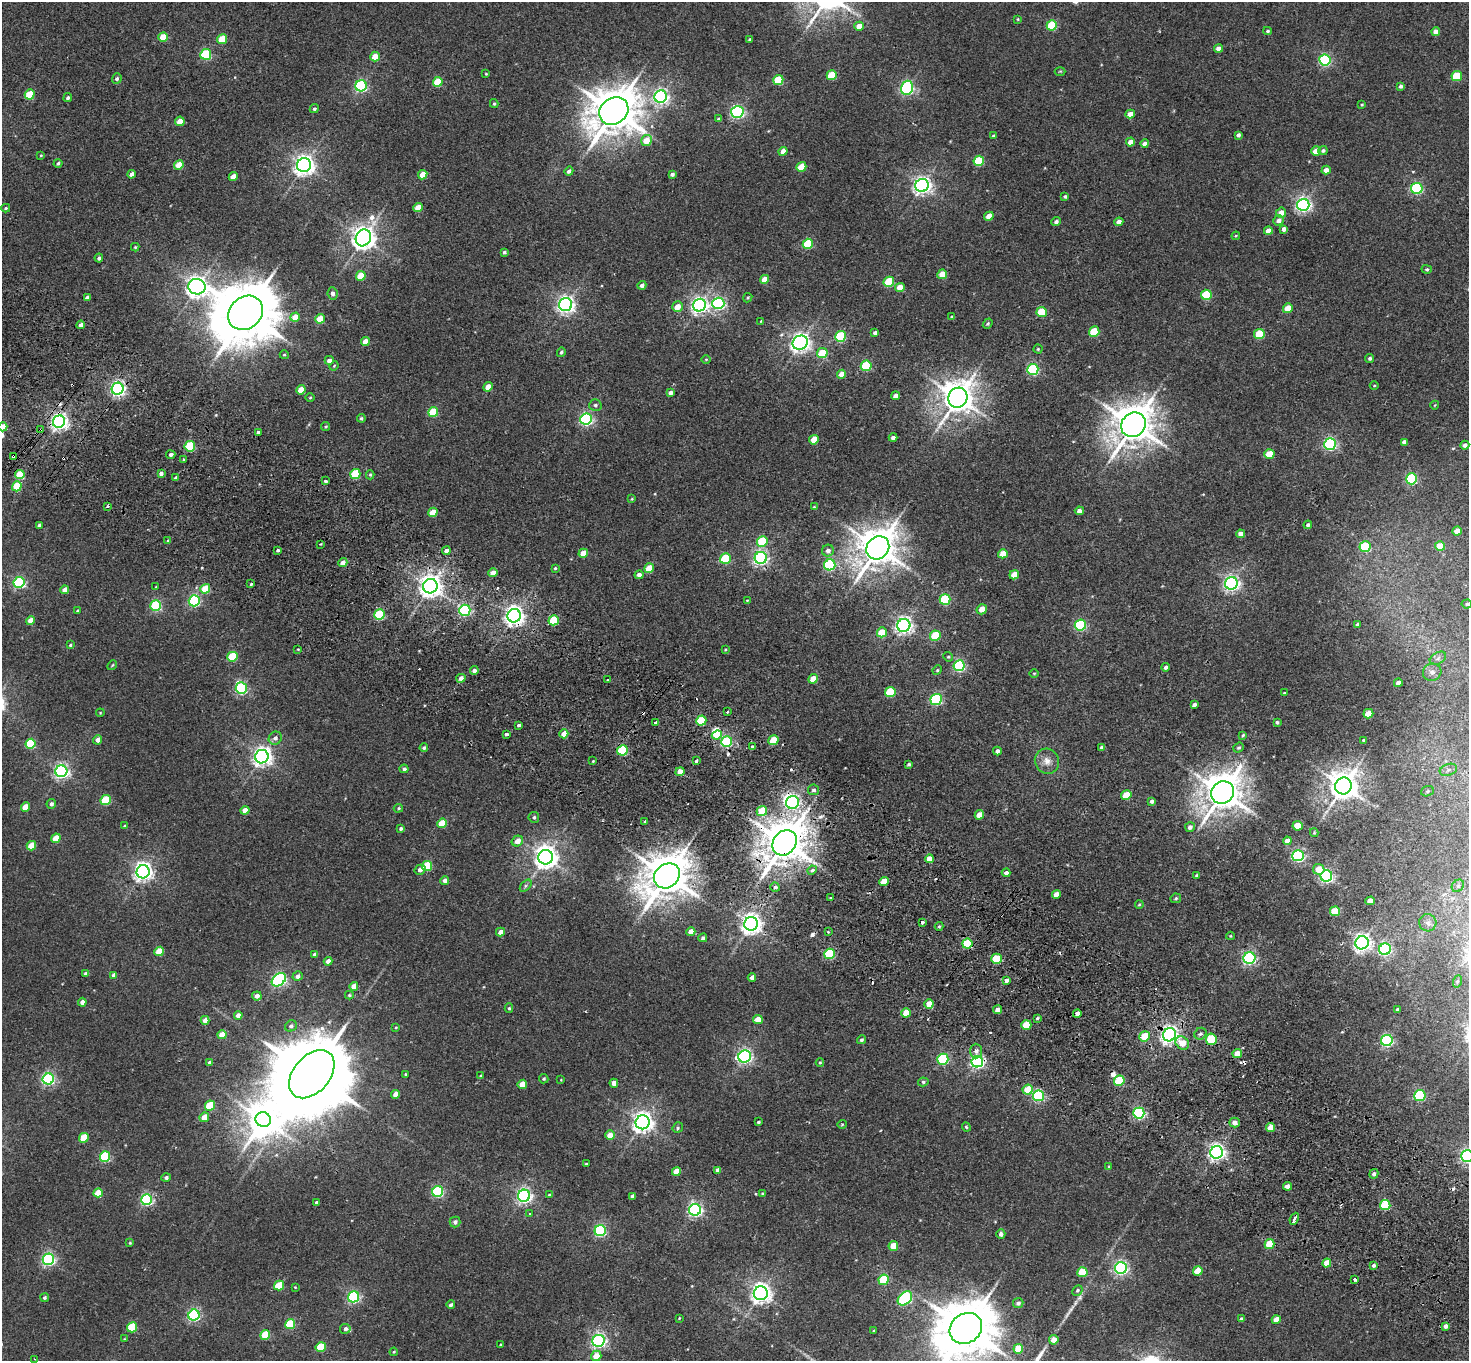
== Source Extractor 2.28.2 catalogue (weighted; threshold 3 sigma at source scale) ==
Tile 6 of 4 x 4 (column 2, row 2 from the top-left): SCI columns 1504-2970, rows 2921-4279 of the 5943 x 5978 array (HDU 1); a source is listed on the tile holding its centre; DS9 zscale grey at full resolution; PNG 1471 x 1363 px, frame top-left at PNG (2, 2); each listed source drawn as its Kron ellipse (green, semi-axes under 4 px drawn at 4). Shown black and unused: <1% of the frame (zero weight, under 2 of 3 exposures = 3% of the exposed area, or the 3 px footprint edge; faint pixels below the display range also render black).
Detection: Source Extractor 2.28.2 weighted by HDU 2 'WHT'; one run over the whole footprint, this tile lists its part. Background 0.0289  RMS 0.0064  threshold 0.0289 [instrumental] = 3 sigma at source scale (4.5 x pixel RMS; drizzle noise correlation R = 1.50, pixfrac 1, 0.05/0.05 arcsec/px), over >= 5 px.
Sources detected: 477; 3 inside a brighter object's white glare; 16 cosmic-ray / hot-pixel residue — neither listed nor drawn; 1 inside a brighter listed object's ellipse — not listed separately; the other 457 listed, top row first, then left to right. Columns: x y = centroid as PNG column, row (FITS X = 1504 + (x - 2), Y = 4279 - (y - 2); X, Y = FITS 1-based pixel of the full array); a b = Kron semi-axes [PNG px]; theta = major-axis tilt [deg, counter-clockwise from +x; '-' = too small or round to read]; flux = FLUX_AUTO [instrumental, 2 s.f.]
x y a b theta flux
1018 19 3 3 - 0.57
1052 25 5 5 - 39
859 26 5 4 - 7.9
1268 31 4 3 - 0.84
1436 32 4 4 - 4.8
163 37 5 4 - 16
222 39 5 5 - 18
750 39 3 3 - 1
1218 49 4 4 - 5.2
206 54 5 5 - 55
375 57 5 4 - 11
1325 60 5 5 - 85
1060 71 5 3 - 0.61
486 74 3 2 - 0.5
832 75 5 5 - 25
1457 76 5 5 - 26
117 79 5 4 - 1.5
778 80 5 5 - 26
438 82 5 4 - 22
361 86 6 5 - 98
1401 86 4 4 - 1.7
907 88 7 6 - 130
30 94 5 5 - 23
661 97 6 6 - 200
68 98 4 4 - 1.3
494 104 4 3 - 0.91
1362 104 3 3 - 0.6
314 109 5 4 - 1.3
614 111 15 13 34 2400
737 112 6 6 - 110
1130 114 5 4 - 5.1
719 119 4 4 - 2
180 121 5 4 - 7.1
993 135 4 3 - 0.82
1238 135 4 3 - 1.8
646 140 6 5 - 12
1130 142 4 4 - 6
1145 144 4 4 - 3.4
1323 150 4 4 - 1.5
783 151 4 4 - 6.5
1316 151 5 4 - 9.9
41 155 3 3 - 0.52
979 161 5 5 - 32
58 163 4 4 - 1.1
179 165 5 4 - 15
304 165 7 7 - 400
801 167 5 4 - 14
1326 170 4 4 - 4
569 171 4 4 - 2
132 174 4 4 - 3.1
672 174 4 3 - 2.1
423 175 5 4 - 11
233 176 4 4 - 5.2
922 185 7 6 - 290
1417 188 5 5 - 79
1065 196 4 4 - 1.1
1303 205 6 6 - 210
6 208 4 3 - 0.8
418 208 5 4 - 9.8
1281 213 5 5 - 5.8
989 216 5 4 - 6.9
1279 220 5 5 - 3.4
1056 222 5 4 - 1.9
1119 222 4 4 - 4.5
1284 229 4 4 - 2.7
1268 231 4 4 - 5
1236 236 4 3 - 0.61
363 238 8 7 - 580
808 244 5 5 - 36
135 247 4 4 - 0.68
504 252 4 3 - 1.1
99 258 4 4 - 1.5
1427 269 5 4 - 0.98
942 274 5 4 - 12
361 276 5 4 - 16
765 279 4 4 - 7.8
889 282 5 5 - 30
642 285 4 4 - 2.6
197 287 8 7 - 420
900 287 5 4 - 7.3
333 293 6 5 - 2
1206 295 5 5 - 33
87 297 4 3 - 1.5
748 298 5 4 - 0.73
718 303 6 5 - 100
566 305 6 6 - 270
699 305 7 6 - 230
677 307 5 5 - 6.8
1288 308 5 4 - 11
1042 312 5 5 - 22
246 313 19 15 42 5000
295 317 5 4 - 11
952 317 4 3 - 0.86
320 319 5 4 - 13
761 321 4 2 - 0.39
988 324 5 4 - 1
81 325 4 4 - 3.5
1094 332 5 5 - 22
875 333 4 3 - 1.7
1259 334 5 5 - 26
841 336 5 5 - 48
365 341 4 4 - 6.7
800 343 8 6 31 330
1038 349 4 4 - 0.69
561 352 5 4 - 1.3
822 353 5 5 - 21
284 355 4 4 - 0.72
1370 358 4 4 - 1.3
706 359 5 3 - 0.58
329 360 4 4 - 3
334 366 5 4 - 0.61
866 366 5 5 - 38
1033 369 5 5 - 76
842 374 5 4 - 8
1374 385 4 3 - 0.6
488 387 5 4 - 9
118 389 6 5 - 180
301 390 5 4 - 12
670 392 4 4 - 2.2
895 396 4 4 - 3.9
310 397 5 3 - 0.6
958 398 10 9 - 1200
595 405 6 6 - 1.4
1435 405 4 3 - 0.46
433 412 5 5 - 23
361 418 4 4 - 1.1
586 419 6 5 - 120
59 422 6 6 - 280
1133 425 13 11 44 1800
3 427 5 4 - 10
326 427 4 4 - 0.78
41 429 3 3 - 1.6
258 433 3 3 - 4.2
893 438 4 4 - 2
814 440 5 4 - 11
1404 442 4 4 - 2.8
1330 444 6 5 - 110
1465 445 4 4 - 2.5
190 446 5 5 - 40
1269 454 5 4 - 16
171 455 4 4 - 2
13 456 3 2 - 0.86
184 459 3 3 - 1.3
161 473 4 3 - 2.3
20 474 5 4 - 21
355 474 5 5 - 34
370 475 4 4 - 0.84
176 478 3 3 - 1.5
1412 479 5 5 - 71
325 481 3 3 - 2.1
17 486 5 4 - 21
632 499 4 4 - 0.56
107 506 3 2 - 0.99
814 507 4 4 - 0.69
1079 511 4 4 - 3.5
433 512 5 4 - 11
39 525 4 3 - 1.3
1308 525 4 4 - 1.6
1457 531 4 4 - 6.1
1241 534 4 4 - 4
168 541 3 3 - 1.2
762 541 5 5 - 29
321 544 3 2 - 0.5
1440 546 5 4 - 14
1365 547 5 5 - 46
878 548 12 10 47 1700
278 551 3 3 - 1.9
446 551 4 4 - 2.2
828 551 6 6 - 3
583 553 5 4 - 9.9
1003 554 5 4 - 11
761 558 6 6 - 160
725 559 5 5 - 35
343 563 5 4 - 4.7
830 565 6 5 - 83
555 568 4 4 - 0.8
649 568 5 4 - 15
493 573 5 4 - 5.3
639 575 4 4 - 3.1
1014 575 5 4 - 9
19 582 5 5 - 96
1231 583 6 6 - 200
251 584 3 3 - 0.84
430 586 7 7 - 550
156 587 3 3 - 0.64
205 589 5 4 - 17
65 590 4 4 - 5.5
747 600 4 2 - 0.38
945 600 5 5 - 48
194 601 5 5 - 88
1467 604 5 4 - 1.2
156 606 5 5 - 59
982 609 5 5 - 6.5
465 610 6 5 - 91
77 611 3 2 - 0.54
380 614 5 5 - 45
514 616 7 6 - 350
30 620 4 4 - 6.7
554 620 5 5 - 27
1357 624 4 3 - 1.1
904 625 7 6 - 250
1080 625 6 5 - 78
882 632 5 5 - 16
935 636 5 5 - 24
70 645 4 3 - 0.83
298 649 4 2 - 0.5
725 649 4 3 - 0.63
232 657 5 5 - 29
948 657 5 4 - 0.76
1438 658 9 5 30 2.1
112 665 5 4 - 0.73
959 666 5 5 - 88
1165 667 4 4 - 1.6
474 670 4 4 - 2.6
937 670 5 4 - 0.8
1432 672 9 8 - 3.2
1034 673 5 3 - 0.56
461 678 4 4 - 3.1
813 679 5 4 - 8.4
608 680 3 3 - 2.1
1398 683 4 4 - 2.7
241 688 6 5 - 89
890 692 5 5 - 33
1284 693 3 3 - 0.58
936 699 6 5 - 82
1194 705 4 3 - 1.6
727 712 3 3 - 1.7
100 713 4 4 - 0.54
1368 714 5 4 - 13
701 721 5 5 - 28
655 722 3 3 - 1.7
1277 722 3 3 - 1.1
519 725 3 3 - 4.3
506 734 3 3 - 3.4
564 734 4 4 - 6.4
717 735 5 4 - 19
1243 735 4 4 - 0.78
275 738 7 6 - 2.7
98 740 5 4 - 3.9
773 740 5 4 - 17
1364 740 3 3 - 0.89
727 742 5 5 - 64
31 744 5 5 - 39
753 747 4 3 - 3.3
424 748 4 4 - 1.2
1102 748 4 4 - 2.4
1239 748 5 4 - 1.3
622 750 5 5 - 49
997 751 4 4 - 1.8
262 757 7 6 - 330
696 760 3 3 - 3.7
593 761 3 2 - 0.54
1047 761 13 12 - 5.5
909 764 3 3 - 1.2
404 769 4 4 - 1.8
1448 770 9 5 19 1.7
61 771 6 6 - 180
680 772 4 4 - 5.9
1343 786 8 8 - 1000
814 790 5 5 - 1.4
1427 791 6 5 - 1
1222 792 12 11 - 1700
1126 795 5 4 - 15
106 800 5 5 - 31
1152 801 4 4 - 2.3
792 802 6 6 - 160
51 804 5 4 - 1.8
25 807 5 4 - 12
398 808 5 4 - 0.74
245 810 4 4 - 7
762 811 5 5 - 17
979 815 5 4 - 7.8
534 817 5 5 - 1.4
645 821 3 3 - 1.2
442 823 5 4 - 15
124 826 3 2 - 0.51
1298 826 5 5 - 12
1190 827 5 4 - 2.6
401 829 4 4 - 1.3
1314 833 4 3 - 0.61
56 838 5 4 - 14
517 841 6 5 - 5.5
1287 841 4 4 - 3.7
785 843 13 11 51 2300
31 846 5 4 - 13
1298 856 6 5 - 110
546 857 7 7 - 560
929 859 4 4 - 5.8
427 866 5 5 - 27
1319 869 6 5 - 7.4
420 870 5 4 - 2.9
812 870 5 4 - 2.6
143 872 6 6 - 320
1006 873 4 4 - 2.2
1196 875 4 3 - 0.73
667 876 14 11 38 2400
1326 876 6 5 - 140
445 880 4 4 - 2.7
884 881 5 4 - 12
526 886 7 4 47 1.2
1458 886 7 5 45 1.5
775 887 5 4 - 1.6
1056 894 4 4 - 4.6
831 897 3 3 - 1.6
1176 898 5 4 - 0.87
1370 901 4 4 - 6
1139 904 4 3 - 0.71
1335 911 5 5 - 22
923 922 3 3 - 1.5
1428 923 9 8 - 3.1
751 924 7 6 - 410
939 926 4 4 - 0.81
500 932 4 4 - 3.6
691 932 4 4 - 6
828 932 4 4 - 0.58
1230 936 4 4 - 0.53
703 938 4 4 - 1.5
1362 943 7 6 - 280
967 944 5 5 - 28
1385 949 6 5 - 83
159 951 5 4 - 15
315 954 4 4 - 2.4
830 954 5 5 - 55
1249 958 6 5 - 130
997 959 5 5 - 24
328 961 4 4 - 3.9
86 974 4 4 - 3.1
114 975 4 4 - 3.1
298 976 5 4 - 2.9
752 977 4 4 - 2.9
279 980 8 5 40 140
1006 980 4 3 - 4.1
1458 981 6 4 70 1
354 986 4 4 - 6.2
349 995 4 4 - 0.93
257 996 5 4 - 3.6
82 1002 4 4 - 3.3
929 1004 5 4 - 8.8
509 1008 4 4 - 0.9
1397 1009 3 3 - 0.97
997 1010 4 4 - 3.6
906 1013 5 4 - 11
1077 1014 4 4 - 5.8
238 1015 4 4 - 4
1037 1018 3 2 - 0.77
758 1019 5 4 - 10
205 1020 4 4 - 4.7
1026 1025 5 5 - 19
291 1026 6 5 - 2
396 1027 4 3 - 0.62
1200 1034 6 5 - 1.5
222 1035 4 4 - 9.6
1169 1035 7 6 - 280
1145 1036 5 5 - 18
1211 1039 5 5 - 38
861 1040 4 4 - 1.2
1387 1040 6 5 - 100
1182 1043 7 6 - 9.2
976 1051 7 6 - 2.8
1237 1054 5 4 - 8.2
745 1057 6 6 - 170
943 1059 5 5 - 66
209 1062 4 4 - 1
977 1062 6 5 - 140
820 1063 4 4 - 0.62
312 1074 28 18 49 12000
405 1074 4 3 - 0.64
481 1076 4 3 - 0.83
48 1079 5 5 - 120
544 1079 5 4 - 0.99
561 1080 3 3 - 0.41
1119 1081 5 5 - 28
923 1082 5 4 - 1.1
614 1083 4 4 - 4.4
522 1084 5 4 - 10
1028 1090 5 5 - 15
395 1094 4 4 - 3.8
1420 1095 5 5 - 61
1038 1096 5 5 - 80
210 1106 5 5 - 26
1139 1113 5 5 - 96
204 1117 5 4 - 9.4
263 1120 8 7 - 1000
643 1122 7 7 - 410
758 1122 3 3 - 0.85
1235 1123 5 5 - 3.2
842 1124 4 4 - 0.65
966 1127 5 4 - 0.88
1271 1127 5 4 - 10
678 1128 5 4 - 1.1
610 1135 5 4 - 6.3
84 1138 5 4 - 17
1217 1152 6 6 - 240
1467 1156 6 6 - 150
105 1157 5 5 - 57
586 1164 3 2 - 0.63
1109 1166 4 3 - 0.61
718 1170 4 4 - 2.3
676 1171 5 4 - 7.9
1374 1174 5 4 - 1.9
166 1178 5 4 - 1.8
1288 1186 4 4 - 5.1
438 1191 5 5 - 86
98 1193 5 4 - 14
763 1194 4 3 - 0.88
549 1195 4 4 - 0.64
524 1196 6 6 - 200
632 1196 4 4 - 1.8
147 1200 5 5 - 90
316 1203 3 3 - 1.2
1385 1205 5 5 - 39
695 1210 6 6 - 170
530 1213 3 3 - 0.65
1294 1219 6 3 65 7.9
455 1222 5 5 - 1.8
600 1231 6 5 - 93
1001 1234 4 4 - 2.3
130 1243 3 3 - 0.62
1270 1244 5 5 - 23
893 1246 5 4 - 9.6
48 1259 6 5 - 130
1327 1263 4 4 - 8.8
1374 1265 4 3 - 1.4
1121 1268 6 6 - 160
1198 1271 5 4 - 11
1082 1272 5 5 - 23
1355 1279 3 3 - 3
884 1280 5 5 - 34
279 1286 5 4 - 24
295 1287 4 3 - 0.49
1077 1290 5 4 - 1.1
761 1293 7 7 - 370
353 1297 6 5 - 110
45 1298 4 4 - 1.2
905 1298 8 5 44 93
1018 1303 5 5 - 2.1
451 1305 4 3 - 1.5
194 1315 5 5 - 110
679 1318 3 3 - 0.51
1241 1319 4 3 - 2.1
1276 1320 4 4 - 7
290 1324 5 5 - 33
1445 1326 4 4 - 2.6
132 1327 5 5 - 34
966 1328 17 14 35 3600
345 1329 5 5 - 2
874 1331 3 3 - 0.54
265 1335 5 5 - 23
124 1339 4 3 - 0.52
1054 1340 5 4 - 4.7
599 1341 6 6 - 180
500 1345 3 3 - 0.48
321 1347 5 5 - 25
1018 1349 5 5 - 16
394 1352 4 3 - 0.67
596 1356 5 5 - 10
35 1359 3 2 - 0.48
Overlapping masked pixels (flux is a lower limit): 17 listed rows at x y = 180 121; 118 389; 59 422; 41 429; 13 456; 514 616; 773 740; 622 750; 792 802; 785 843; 997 959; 1077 1014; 1169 1035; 977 1062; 312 1074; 1217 1152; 1294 1219
Isophote crosses this tile's border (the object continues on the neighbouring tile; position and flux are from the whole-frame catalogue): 3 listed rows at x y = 3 427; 1467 1156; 966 1328